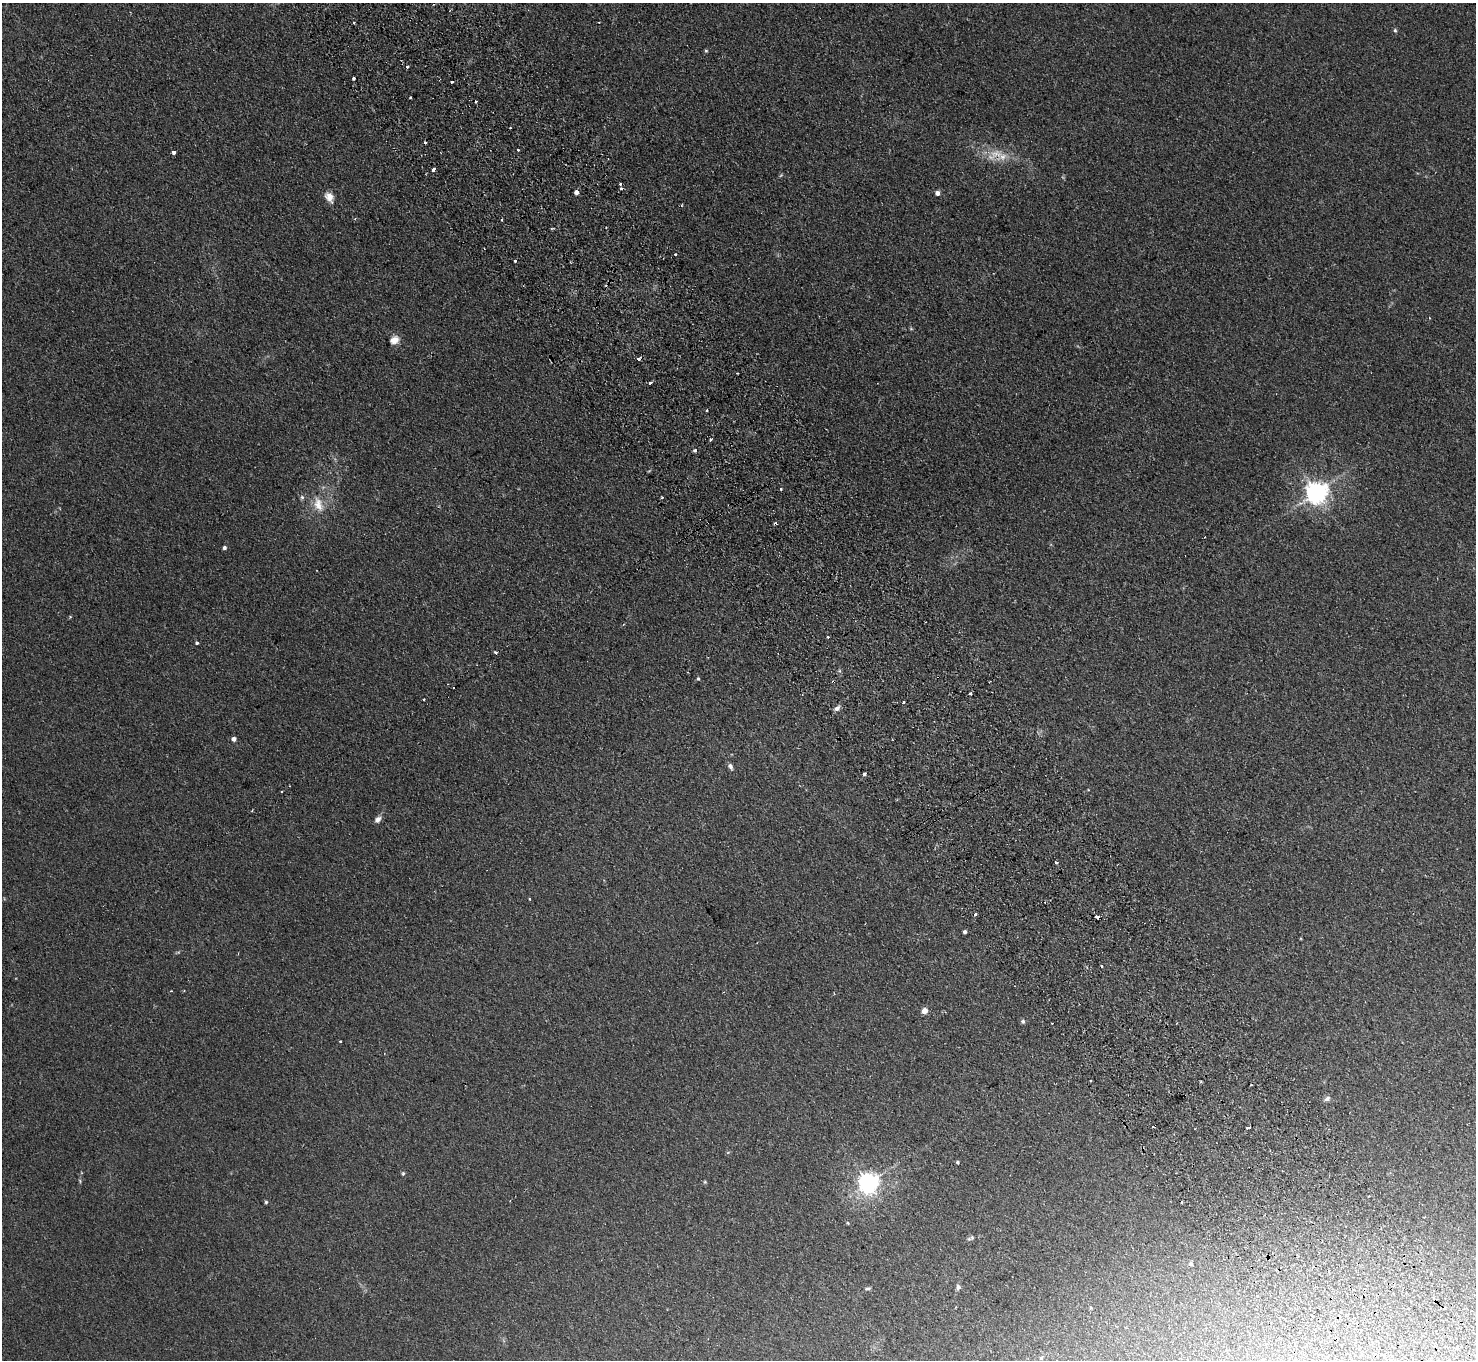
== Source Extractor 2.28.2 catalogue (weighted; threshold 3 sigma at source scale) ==
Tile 6 of 4 x 4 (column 2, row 2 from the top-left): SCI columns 1524-2997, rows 3050-4407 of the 5994 x 5961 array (HDU 1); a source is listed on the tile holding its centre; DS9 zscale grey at full resolution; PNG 1478 x 1362 px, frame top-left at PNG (2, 3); no overlay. Shown black and unused: <1% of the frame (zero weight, under 2 of 3 exposures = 3% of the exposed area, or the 3 px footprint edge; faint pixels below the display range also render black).
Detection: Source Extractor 2.28.2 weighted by HDU 2 'WHT'; one run over the whole footprint, this tile lists its part. Background 0.123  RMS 0.0096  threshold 0.0431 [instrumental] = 3 sigma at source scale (4.5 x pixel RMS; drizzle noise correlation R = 1.50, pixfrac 1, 0.05/0.05 arcsec/px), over >= 5 px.
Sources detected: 85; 17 cosmic-ray / hot-pixel residue — not listed; the other 68 listed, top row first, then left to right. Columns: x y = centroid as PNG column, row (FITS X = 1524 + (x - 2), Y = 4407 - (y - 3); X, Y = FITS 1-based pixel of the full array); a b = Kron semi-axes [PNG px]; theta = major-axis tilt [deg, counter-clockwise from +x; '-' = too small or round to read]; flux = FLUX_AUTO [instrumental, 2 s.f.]
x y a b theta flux
354 22 3 2 - 0.97
1395 30 5 4 - 1.5
706 51 5 4 - 1
407 67 4 3 - 4.9
353 78 3 3 - 2.9
452 82 3 2 - 2.4
410 97 3 2 - 1.3
518 149 3 2 - 1.7
174 152 3 3 - 4
996 154 20 13 4 17
433 169 3 3 - 20
620 184 3 3 - 2.3
576 192 4 4 - 5.3
937 193 5 4 - 4.4
329 197 13 9 -57 7.5
682 205 5 3 - 0.77
675 254 3 3 - 1.6
515 261 3 3 - 4.4
1430 318 3 2 - 0.65
911 329 6 3 -19 0.96
394 340 11 9 30 7.3
638 358 3 3 - 23
737 373 2 2 - 0.89
650 383 3 3 - 3.2
710 439 3 3 - 2
695 450 3 3 - 2.4
1317 492 7 7 - 710
302 497 6 5 - 1.9
662 497 3 2 - 1.3
318 504 23 12 -72 15
1205 537 2 2 - 0.8
224 548 4 4 - 2.5
828 637 3 3 - 1.3
197 643 4 3 - 1.6
496 653 3 3 - 21
698 679 5 4 - 1.5
970 693 4 3 - 2.7
424 699 3 2 - 1.2
903 702 3 3 - 2.1
837 708 8 5 42 3.6
234 739 5 4 - 4.3
730 766 7 5 -61 3.1
864 774 3 3 - 3.9
378 819 8 6 46 4.5
1056 862 3 3 - 2.7
529 899 3 3 - 0.9
975 914 3 3 - 2.9
1097 917 4 3 - 3.5
965 932 4 3 - 2.2
171 991 3 3 - 0.86
924 1011 4 4 - 13
1023 1021 5 5 - 2
340 1041 3 2 - 1
1091 1081 3 2 - 1.6
1327 1099 8 7 - 2.8
1153 1127 3 3 - 2.4
1248 1128 4 3 - 3.9
957 1162 3 3 - 1.3
403 1173 6 4 -70 1.4
80 1181 6 3 -72 0.96
705 1182 5 4 - 0.96
868 1183 7 7 - 540
266 1202 4 4 - 1.3
972 1237 6 6 - 1.8
1191 1264 5 4 - 2.2
958 1287 6 5 - 2.7
867 1288 10 3 3 1.6
1311 1315 3 3 - 3.1
Overlapping masked pixels (flux is a lower limit): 1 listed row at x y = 1097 917